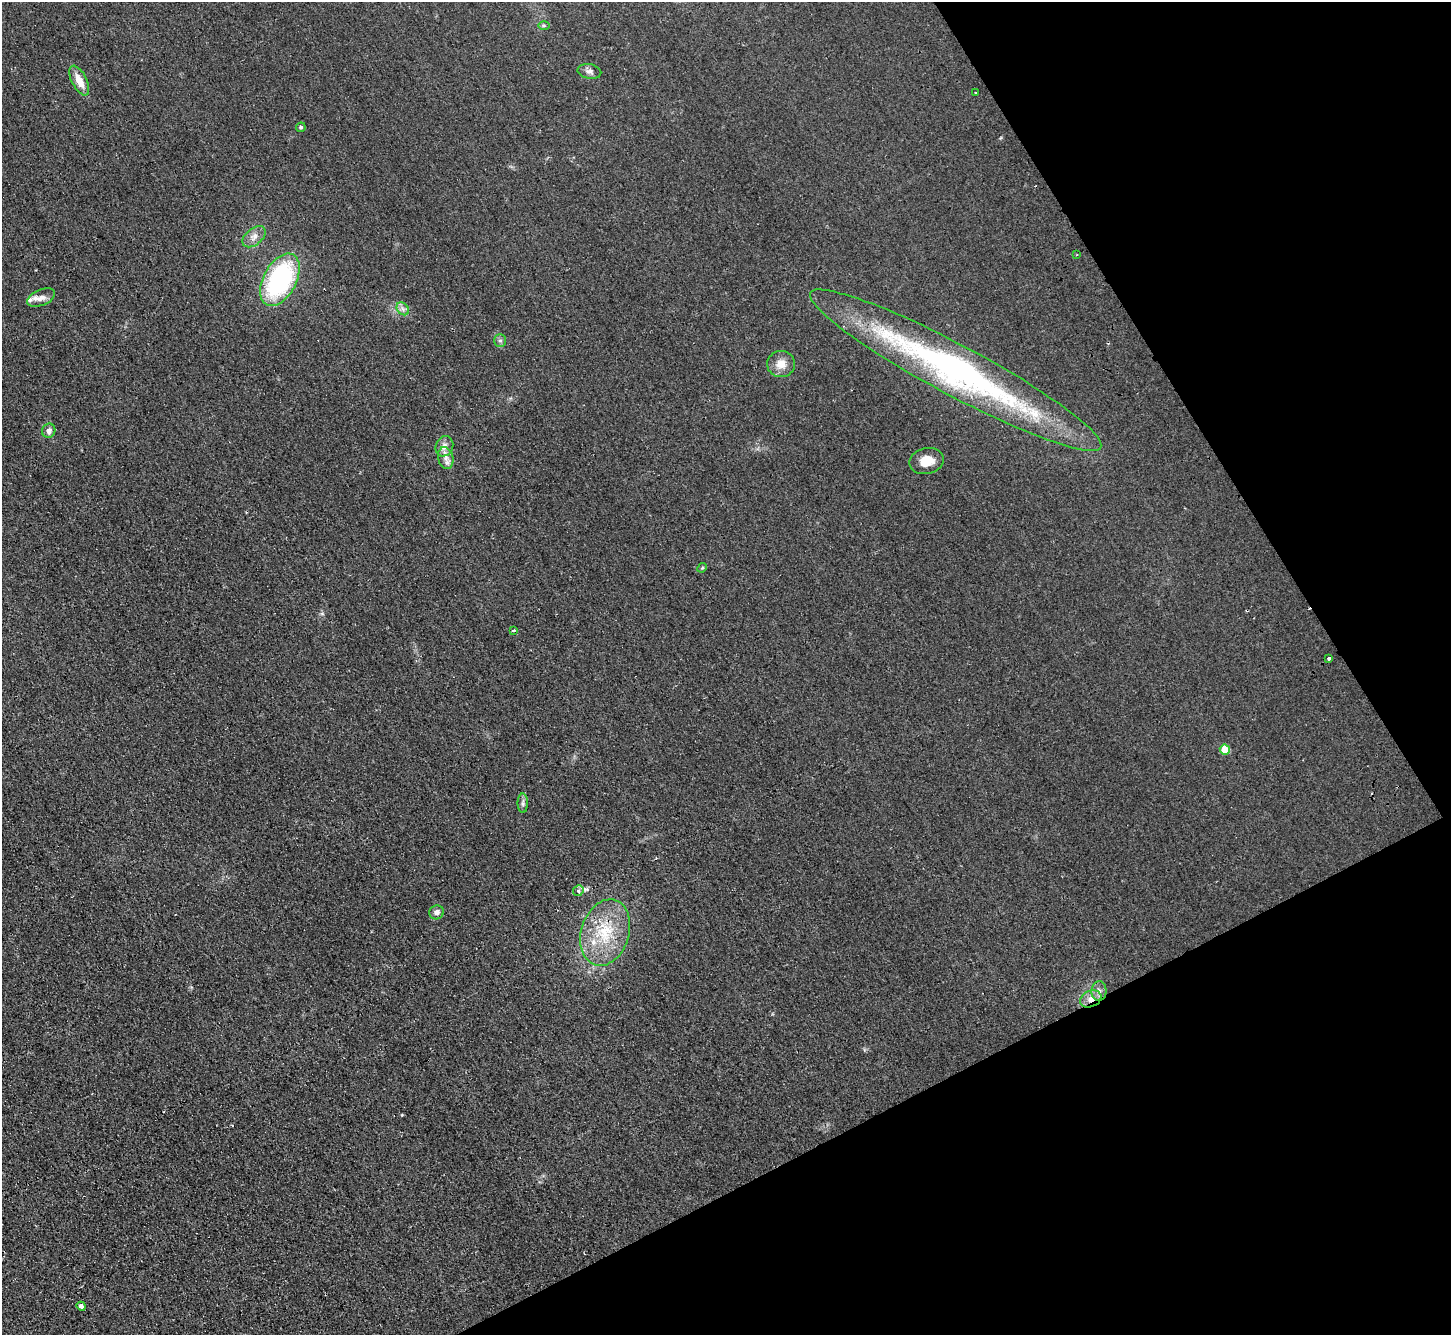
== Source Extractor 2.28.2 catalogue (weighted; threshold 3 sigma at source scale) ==
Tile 12 of 4 x 4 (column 4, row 3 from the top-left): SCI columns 4397-5845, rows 1660-2992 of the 5895 x 5848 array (HDU 1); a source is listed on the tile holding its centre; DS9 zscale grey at full resolution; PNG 1453 x 1337 px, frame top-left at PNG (2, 2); each listed source drawn as its Kron ellipse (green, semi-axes under 4 px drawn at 4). Shown black and unused: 25% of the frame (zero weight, under 2 of 3 exposures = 3% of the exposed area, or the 3 px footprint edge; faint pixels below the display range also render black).
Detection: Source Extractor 2.28.2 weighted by HDU 2 'WHT'; one run over the whole footprint, this tile lists its part. Background 0.0411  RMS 0.011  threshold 0.0502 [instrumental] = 3 sigma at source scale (4.5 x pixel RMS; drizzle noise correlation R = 1.50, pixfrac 1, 0.05/0.05 arcsec/px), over >= 5 px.
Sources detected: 34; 4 cosmic-ray / hot-pixel residue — neither listed nor drawn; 2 inside a brighter listed object's ellipse — not listed separately; the other 28 listed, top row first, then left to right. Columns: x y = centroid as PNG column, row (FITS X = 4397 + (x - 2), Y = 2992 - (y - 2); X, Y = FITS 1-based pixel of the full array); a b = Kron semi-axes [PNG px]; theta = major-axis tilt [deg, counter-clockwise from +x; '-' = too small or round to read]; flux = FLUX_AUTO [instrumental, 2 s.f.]
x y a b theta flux
544 26 6 4 0 1.5
589 71 12 7 -10 4.4
79 81 16 7 -63 14
975 93 3 3 - 2.9
301 127 5 4 - 2
254 237 13 8 39 6.7
1077 255 3 2 - 1.3
280 280 28 16 62 150
41 298 15 8 23 7.6
403 309 7 5 -46 3.3
500 340 6 6 - 2.4
781 364 14 13 - 12
956 370 165 25 -28 410
49 431 7 6 - 4.7
444 446 10 8 69 7
446 458 11 7 -76 6.2
926 461 17 13 12 16
702 568 5 4 - 1.3
514 631 3 3 - 3.3
1329 658 3 3 - 18
1225 750 5 5 - 31
523 803 10 5 90 2.7
578 891 6 5 - 3.3
437 912 7 7 - 4.7
605 933 34 24 72 55
1099 991 10 7 87 5.2
1091 999 11 8 24 9.2
81 1306 5 4 - 3.6
Overlapping masked pixels (flux is a lower limit): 2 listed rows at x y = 605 933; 1091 999